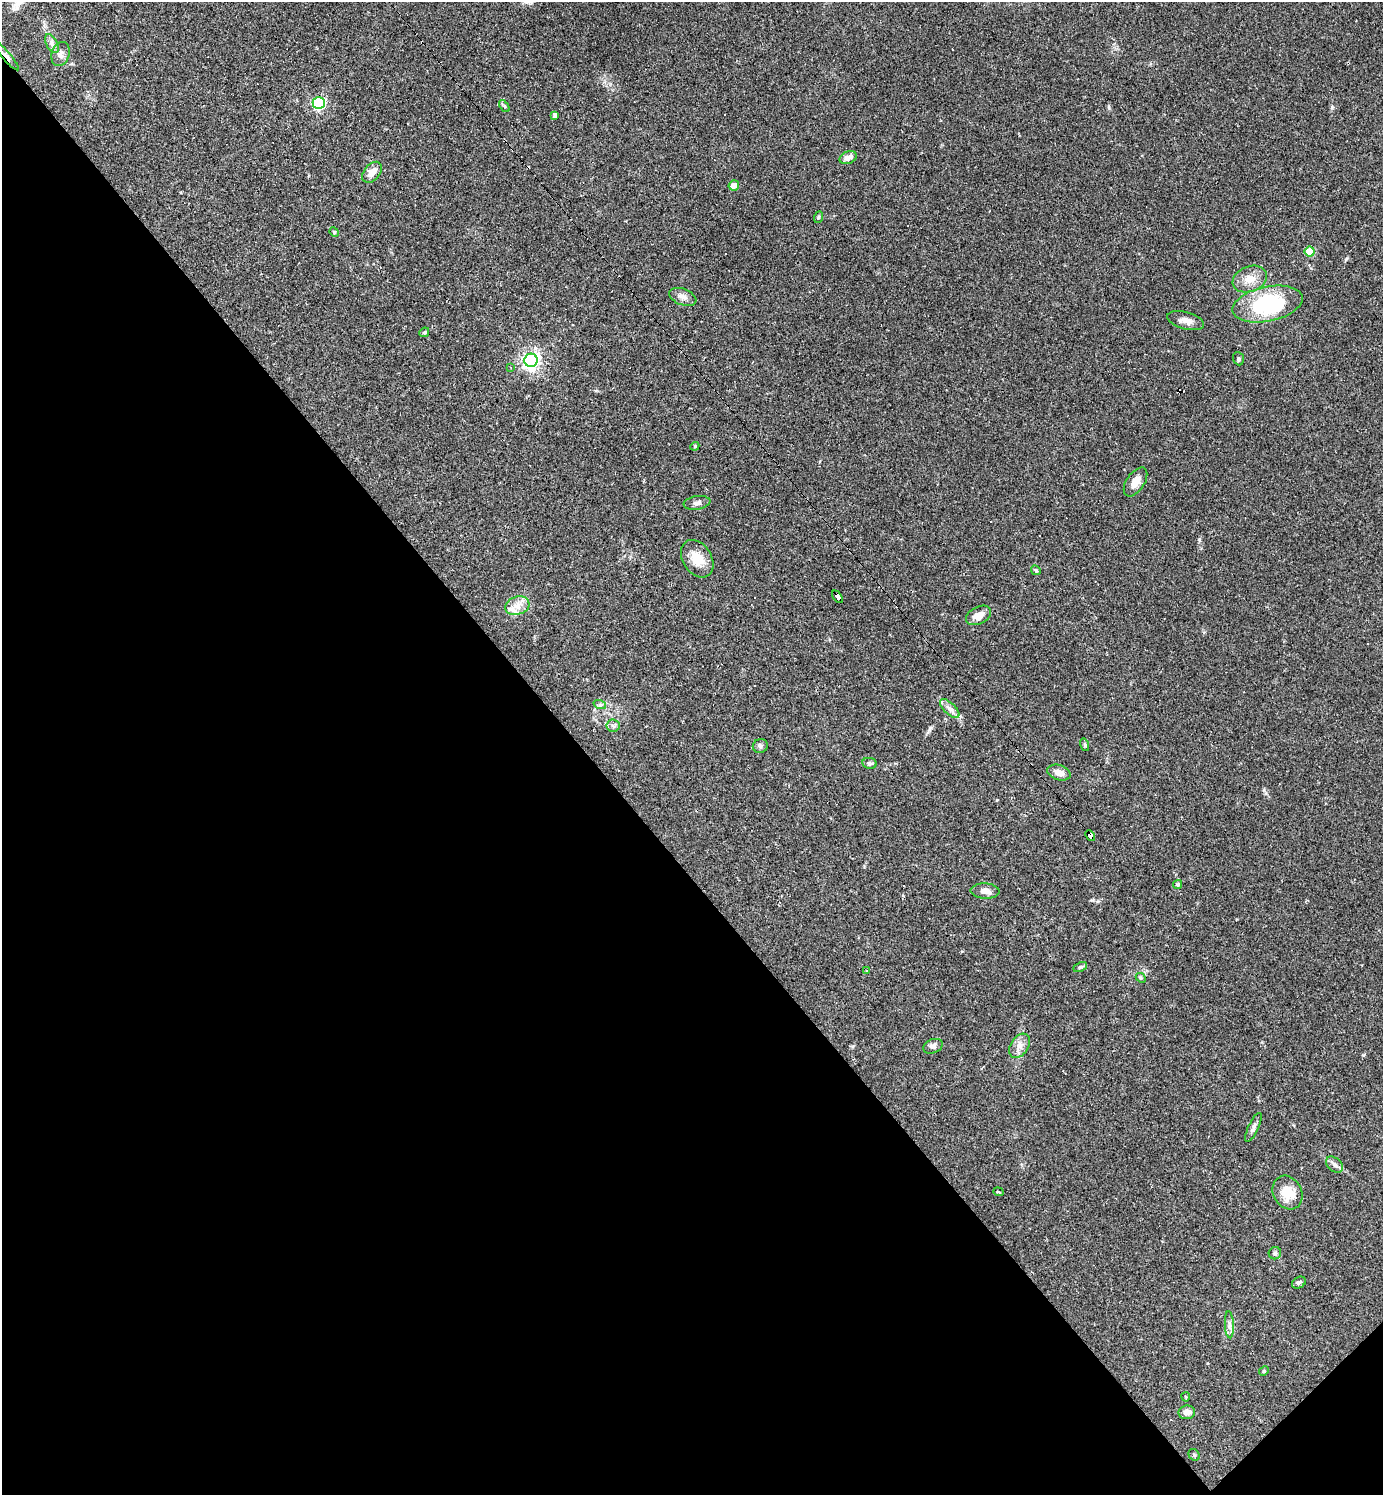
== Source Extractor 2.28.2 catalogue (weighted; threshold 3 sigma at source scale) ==
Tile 14 of 4 x 4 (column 2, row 4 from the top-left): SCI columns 1676-3056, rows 1-1493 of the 5971 x 5973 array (HDU 1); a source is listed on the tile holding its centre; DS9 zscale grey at full resolution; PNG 1385 x 1497 px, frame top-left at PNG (2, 2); each listed source drawn as its Kron ellipse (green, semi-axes under 4 px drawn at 4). Shown black and unused: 43% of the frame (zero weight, under 2 of 3 exposures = <1% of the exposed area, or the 3 px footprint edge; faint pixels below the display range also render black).
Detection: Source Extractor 2.28.2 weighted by HDU 2 'WHT'; one run over the whole footprint, this tile lists its part. Background 0.0626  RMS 0.0058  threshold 0.0261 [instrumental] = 3 sigma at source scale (4.5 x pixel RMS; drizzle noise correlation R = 1.50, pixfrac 1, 0.05/0.05 arcsec/px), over >= 5 px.
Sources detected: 62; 7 cosmic-ray / hot-pixel residue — neither listed nor drawn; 1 inside a brighter listed object's ellipse — not listed separately; the other 54 listed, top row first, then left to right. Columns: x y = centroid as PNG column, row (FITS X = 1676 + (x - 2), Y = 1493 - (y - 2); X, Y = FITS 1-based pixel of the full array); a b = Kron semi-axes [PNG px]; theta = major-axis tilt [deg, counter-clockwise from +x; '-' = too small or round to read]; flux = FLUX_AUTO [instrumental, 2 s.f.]
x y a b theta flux
52 44 10 5 -63 2.2
60 54 12 9 73 3.2
7 56 18 4 -49 2.9
319 103 6 6 - 89
504 106 7 3 -53 0.9
555 115 4 4 - 2
848 158 9 6 21 3.2
372 172 12 7 49 5.2
734 185 5 5 - 4.2
819 217 6 3 70 0.69
334 232 5 4 - 0.56
1310 251 5 5 - 18
1250 279 18 12 22 7.3
683 297 14 8 -21 3.4
1267 304 35 17 12 56
1186 321 19 8 -15 3.9
424 332 5 4 - 0.77
1238 359 7 5 -71 1
531 360 6 6 - 230
511 367 4 3 - 0.49
695 446 4 3 - 0.53
1135 482 16 9 56 5.1
697 503 13 6 9 2.3
697 559 20 14 -58 11
1036 570 5 4 - 0.71
838 597 7 4 -52 55
517 606 12 9 17 5
978 615 13 8 27 5.7
600 705 6 4 -18 1
950 708 12 5 -43 2.7
613 726 6 6 - 1.4
1085 745 6 4 -73 0.82
760 746 7 7 - 1.5
869 763 7 5 -9 1.3
1059 772 12 7 -18 4.8
1090 836 6 4 -47 130
1178 884 5 4 - 1
985 891 14 7 -3 4
1080 967 7 4 24 0.9
867 971 3 3 - 5.4
1141 978 5 4 - 0.77
933 1046 10 7 21 2.1
1019 1046 13 8 57 4
1253 1127 16 5 65 2.2
1334 1165 10 6 -39 2.1
998 1192 5 3 - 0.67
1287 1193 17 14 -61 12
1275 1253 6 6 - 1.3
1299 1283 7 5 29 1.3
1229 1325 13 4 -87 2.3
1264 1371 5 4 - 0.67
1186 1397 4 4 - 0.65
1187 1412 8 6 9 3.5
1194 1455 6 5 - 0.91
Overlapping masked pixels (flux is a lower limit): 3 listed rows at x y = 7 56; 838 597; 1090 836
Unlisted compact peaks at least as high as the median listed source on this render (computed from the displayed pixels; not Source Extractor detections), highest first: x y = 1332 107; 929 730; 1346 259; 1264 790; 1363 1055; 1109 108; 1092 900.